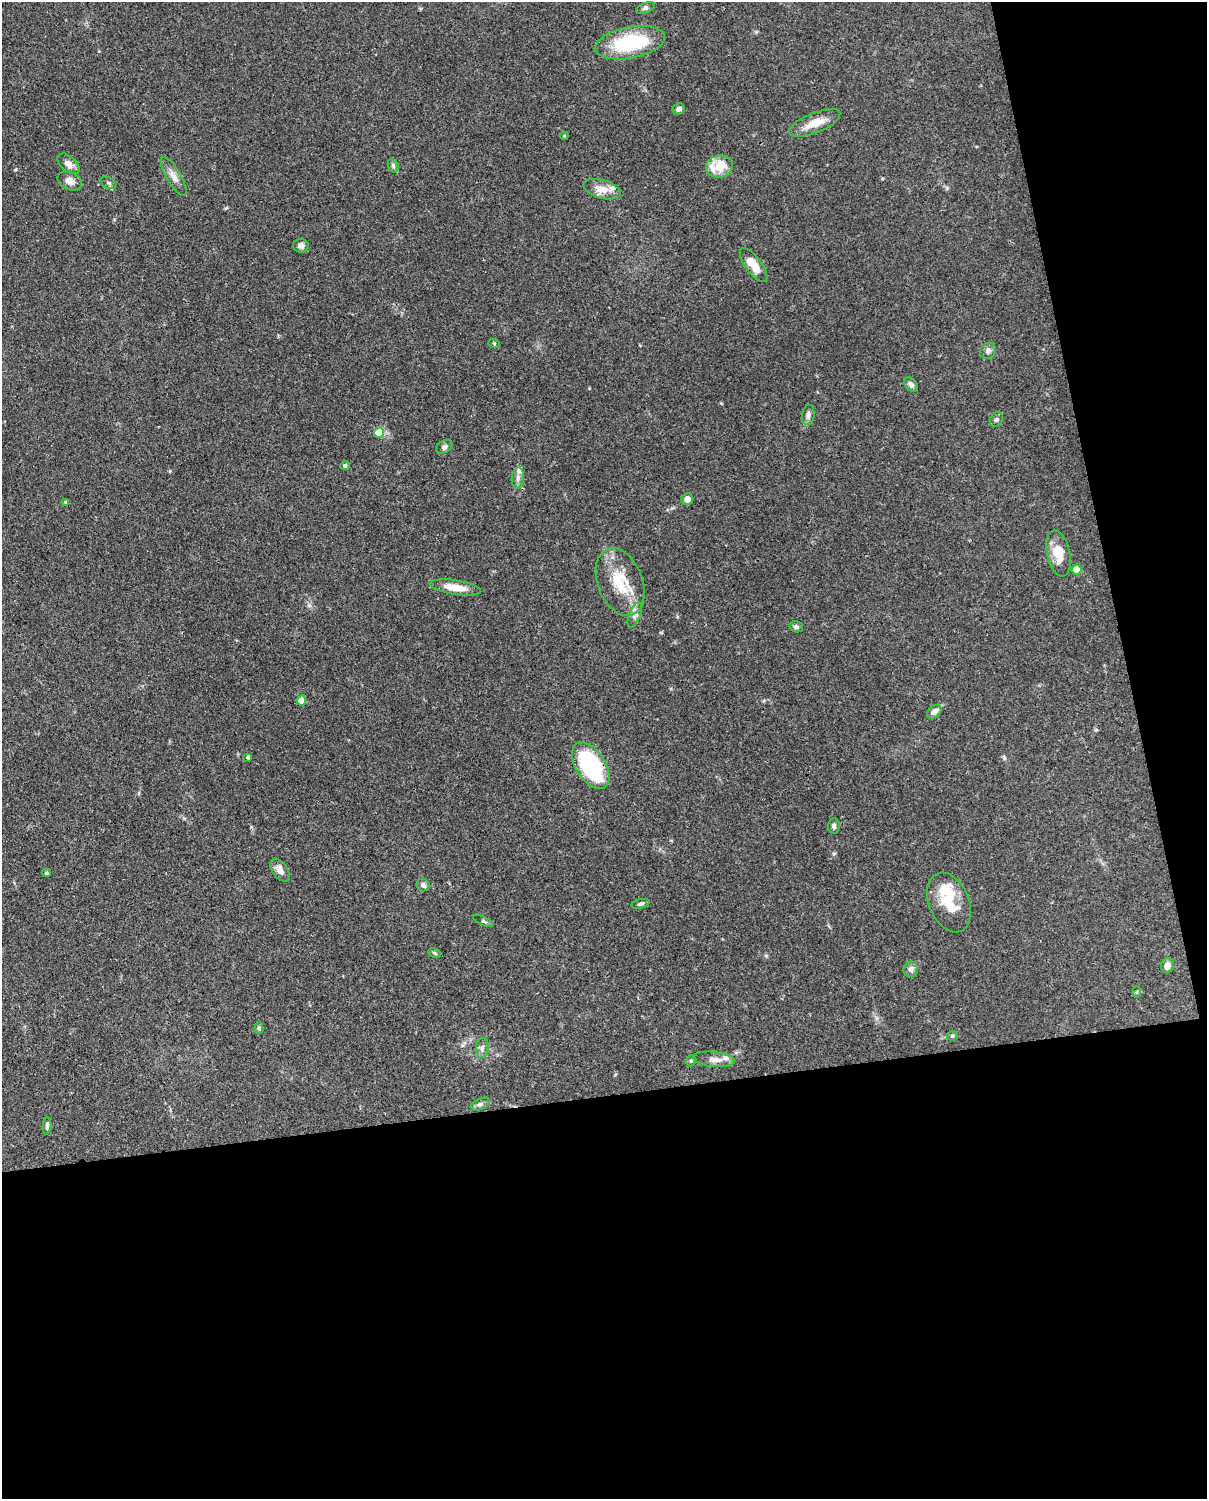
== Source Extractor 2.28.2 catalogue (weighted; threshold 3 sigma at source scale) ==
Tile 12 of 4 x 3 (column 4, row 3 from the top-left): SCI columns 3706-4910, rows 264-1760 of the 5002 x 4907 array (HDU 1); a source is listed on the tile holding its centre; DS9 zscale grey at full resolution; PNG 1209 x 1501 px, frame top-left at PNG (2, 2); each listed source drawn as its Kron ellipse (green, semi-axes under 4 px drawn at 4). Shown black and unused: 33% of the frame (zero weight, under 3 of 4 exposures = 7% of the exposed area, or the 3 px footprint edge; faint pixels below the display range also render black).
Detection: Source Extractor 2.28.2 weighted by HDU 2 'WHT'; one run over the whole footprint, this tile lists its part. Background 0.114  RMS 0.0042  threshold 0.0189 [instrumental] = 3 sigma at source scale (4.5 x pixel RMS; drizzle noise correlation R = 1.50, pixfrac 1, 0.05/0.05 arcsec/px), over >= 5 px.
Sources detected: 57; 4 inside a brighter listed object's ellipse — not listed separately; the other 53 listed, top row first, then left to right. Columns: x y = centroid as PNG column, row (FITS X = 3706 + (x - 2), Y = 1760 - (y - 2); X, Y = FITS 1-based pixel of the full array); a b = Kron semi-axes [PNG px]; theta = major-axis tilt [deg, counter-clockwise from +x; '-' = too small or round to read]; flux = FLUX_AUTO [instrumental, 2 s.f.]
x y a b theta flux
645 8 10 5 24 1.1
630 43 35 15 11 32
679 109 6 5 - 1.4
815 123 27 10 22 6.8
564 136 4 3 - 0.35
69 164 13 7 -41 2.6
393 166 7 5 -70 0.7
719 166 13 11 8 9.3
174 176 22 7 -60 3.2
70 181 13 9 -25 2.9
109 183 8 5 -27 0.96
602 189 19 9 -17 5.3
301 246 7 7 - 2
753 265 20 8 -53 6.6
494 343 6 3 -19 0.46
988 351 8 7 - 1.5
911 384 8 5 -48 1.4
808 415 10 6 80 1.5
996 420 7 6 - 0.94
379 433 5 5 - 9.8
444 447 9 6 32 1.2
345 466 4 4 - 1.1
518 478 10 6 83 1.7
687 499 6 5 - 2.5
66 502 4 4 - 0.66
1059 553 23 11 -78 8.6
1077 570 5 5 - 8.7
620 582 35 22 -69 17
455 587 26 7 -8 7.1
635 615 13 5 68 1.7
796 627 7 5 -16 1.1
301 701 5 5 - 7.6
934 712 8 5 37 2.3
248 757 4 3 - 0.86
591 765 26 14 -58 46
834 826 8 6 88 0.95
280 870 13 7 -55 3.2
46 873 5 3 - 0.49
423 885 6 6 - 1.6
949 902 31 20 -68 14
640 904 9 4 14 0.88
484 921 11 3 -25 0.7
435 953 6 4 -27 0.55
1167 966 7 6 - 2.8
911 969 8 7 - 1.8
1136 992 5 3 - 0.41
259 1028 6 4 -89 0.75
952 1036 5 4 - 0.59
482 1048 10 6 81 1.5
714 1059 20 7 -6 3.5
691 1061 6 4 69 0.57
480 1104 10 5 24 1.2
47 1126 8 4 86 0.97
Overlapping masked pixels (flux is a lower limit): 1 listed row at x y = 591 765